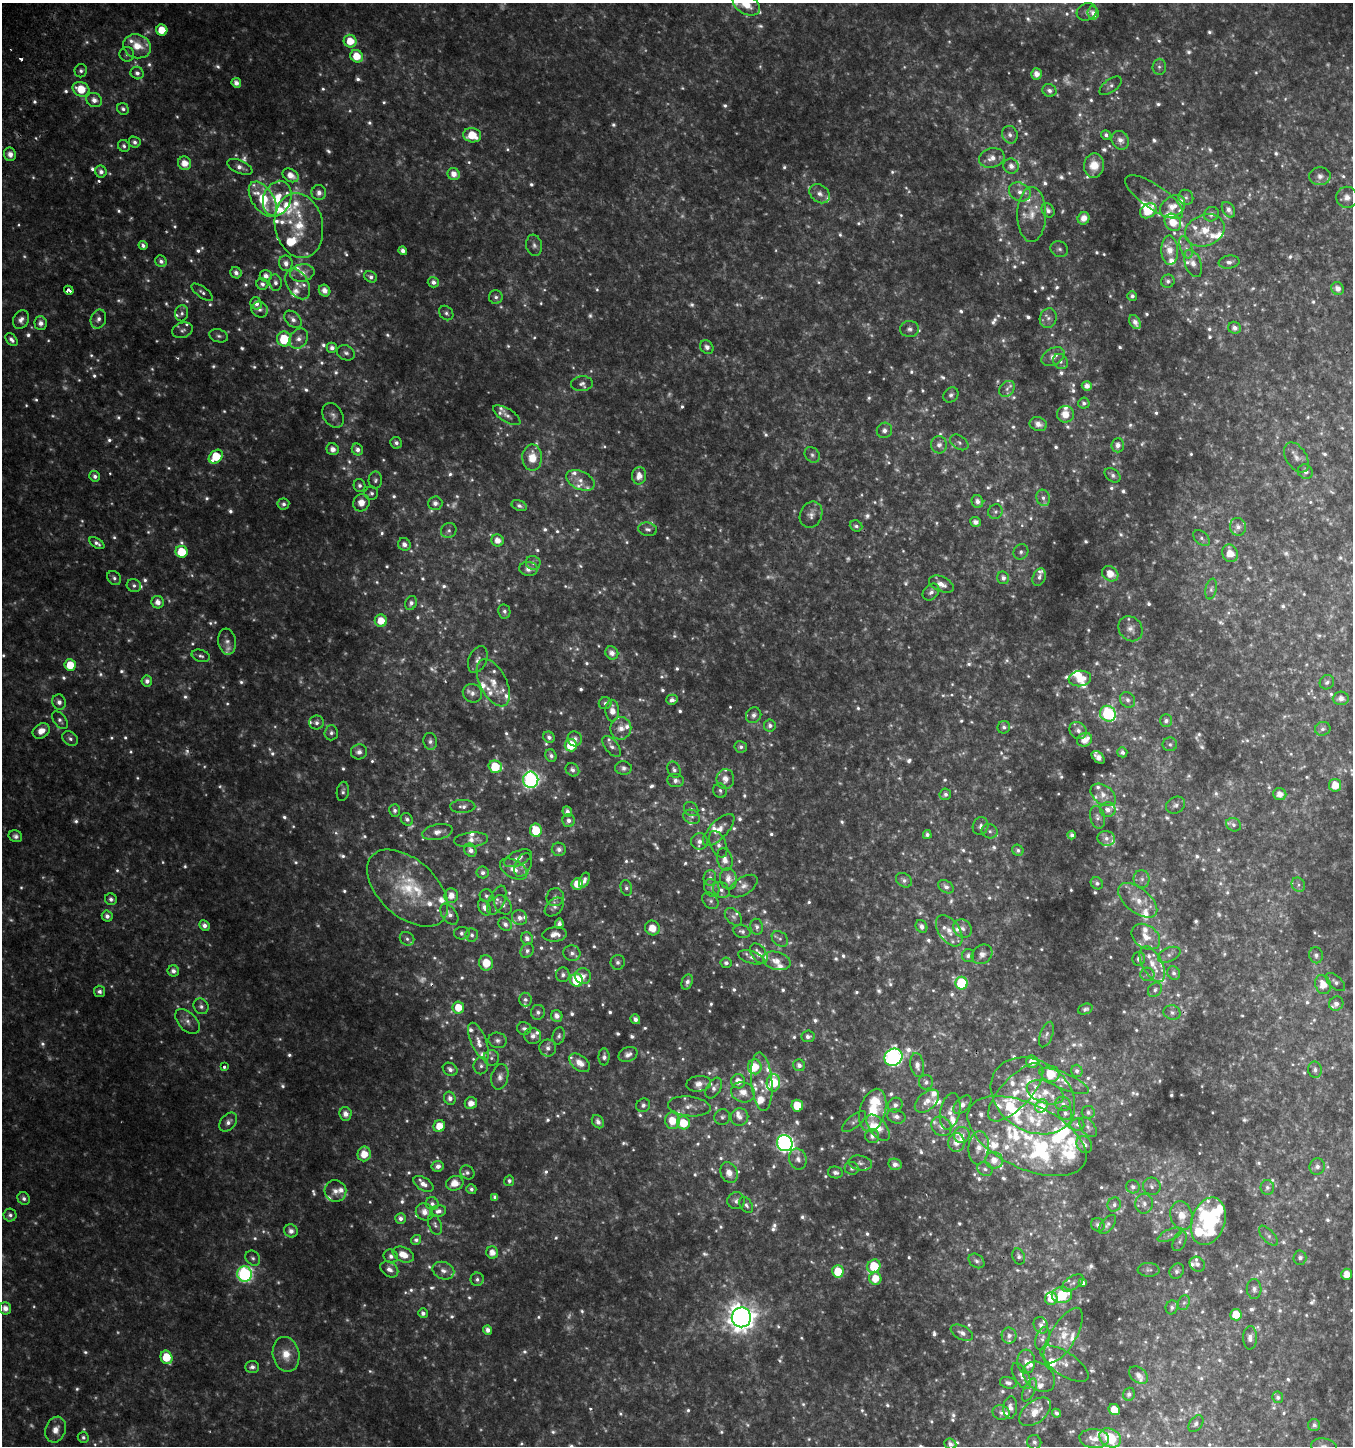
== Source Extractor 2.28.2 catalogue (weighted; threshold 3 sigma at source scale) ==
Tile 11 of 4 x 4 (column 3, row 3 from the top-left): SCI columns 2957-4307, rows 1495-2938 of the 5982 x 5886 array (HDU 1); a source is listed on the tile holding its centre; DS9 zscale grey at full resolution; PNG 1355 x 1448 px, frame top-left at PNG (2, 3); each listed source drawn as its Kron ellipse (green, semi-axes under 4 px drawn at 4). Shown black and unused: <1% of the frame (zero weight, under 2 of 3 exposures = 3% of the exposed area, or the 3 px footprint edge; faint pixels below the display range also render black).
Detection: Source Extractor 2.28.2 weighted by HDU 2 'WHT'; one run over the whole footprint, this tile lists its part. Background 0.0503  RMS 0.0094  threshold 0.0423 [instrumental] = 3 sigma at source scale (4.5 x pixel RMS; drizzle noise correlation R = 1.50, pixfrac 1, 0.0396/0.0396 arcsec/px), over >= 5 px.
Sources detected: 1744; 425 too faint to see at this stretch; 6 inside a brighter object's white glare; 2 cosmic-ray / hot-pixel residue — neither listed nor drawn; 180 inside a brighter listed object's ellipse — not listed separately; of the other 1131, all 500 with FLUX_AUTO >= 2.82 (the completeness limit of this list) listed and drawn (631 fainter detections not listed), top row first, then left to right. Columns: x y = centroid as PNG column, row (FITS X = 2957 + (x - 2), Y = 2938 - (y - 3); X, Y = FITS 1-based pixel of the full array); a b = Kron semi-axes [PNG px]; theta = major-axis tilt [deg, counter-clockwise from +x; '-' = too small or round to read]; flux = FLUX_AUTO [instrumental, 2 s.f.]
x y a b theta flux
746 4 15 9 -33 17
1087 12 10 8 26 3.7
1093 13 6 6 - 4.7
162 30 6 5 - 19
350 41 6 6 - 18
137 46 14 12 -18 21
127 54 7 7 - 3.1
357 56 6 6 - 19
1159 67 8 7 - 2.9
81 71 6 6 - 3.1
137 73 7 6 - 4.2
1036 74 5 5 - 6.8
236 83 5 4 - 6.1
1111 86 13 6 36 3.9
81 89 8 7 - 23
1049 90 7 6 - 3.8
94 100 8 7 - 7
123 109 6 5 - 3.3
472 135 9 7 -12 24
1010 135 9 7 -67 5
1106 135 5 4 - 3.2
1120 140 10 8 -58 6.9
134 142 6 5 - 3.4
124 146 6 5 - 2.9
10 154 7 6 - 6
992 158 13 9 16 9.6
185 163 7 6 - 13
1011 166 8 7 - 6.5
1094 166 12 10 84 14
240 167 13 6 -24 6.3
101 172 6 5 - 4.6
454 174 6 6 - 8.6
291 175 9 6 -30 10
1320 176 10 9 - 5
1020 192 11 9 -27 7.8
319 193 7 7 - 5.9
820 194 11 8 -39 5.9
1154 197 34 12 -35 12
1186 197 8 7 - 3.2
1347 197 11 10 - 7.5
263 199 20 10 -56 43
277 199 18 13 68 24
1172 207 14 10 35 12
1048 210 7 6 - 4.7
1228 210 8 6 -57 5.1
1148 211 9 7 35 20
1032 214 27 14 90 20
1211 214 8 7 - 4.1
1084 218 6 5 - 9
1173 222 9 7 -53 16
299 225 33 24 -78 42
1205 230 20 15 21 23
143 245 4 4 - 3.3
534 245 10 8 -79 4.1
1186 247 11 6 -71 4.8
1059 249 9 7 -31 3.2
1170 250 14 8 -87 13
403 251 4 4 - 4.3
161 261 6 5 - 3.8
1229 262 10 6 9 4.3
286 263 8 6 -80 5.7
1193 263 14 8 -69 7.9
236 273 6 5 - 4.5
302 273 12 8 11 9.3
266 276 6 5 - 5.9
371 277 7 5 -31 3.5
1168 281 7 6 - 3.1
275 282 8 6 -82 3.2
433 282 5 5 - 4.6
262 284 6 5 - 3.7
298 284 16 10 -60 8.4
1338 288 7 6 - 6.7
69 290 5 4 - 12
325 291 6 5 - 7.9
202 292 12 5 -36 3.4
1132 296 5 5 - 3.1
496 297 7 7 - 3.4
256 303 6 5 - 5.7
260 310 8 7 - 3.9
182 313 8 6 79 3.2
446 313 8 6 -48 2.8
1048 318 10 8 70 5.5
98 319 10 7 67 5
293 319 10 7 -45 5.6
21 320 9 7 63 5.5
1135 322 7 5 -61 4.5
41 323 7 6 - 6.3
1235 328 6 6 - 4.8
910 329 9 8 - 4
183 330 10 7 17 3.5
219 336 10 6 -17 3.1
284 339 7 7 - 35
299 339 11 8 55 7.2
11 340 7 5 -49 4.1
707 347 7 6 - 4.8
332 348 5 5 - 5
346 353 9 7 -26 3.8
1053 356 12 8 31 8.5
1061 361 8 6 -48 3.3
582 384 11 7 4 4.3
1087 386 5 5 - 6.8
1007 389 9 7 45 3.7
951 395 8 6 46 3.3
1084 403 5 5 - 3
1065 414 8 8 - 12
333 415 13 9 -58 5.2
507 415 15 6 -32 4.7
1038 424 9 7 -20 7.2
884 430 8 7 - 5.5
959 442 10 6 -34 3.1
396 443 6 5 - 3.7
939 445 8 8 - 5.5
1118 445 7 6 - 5.5
333 449 6 6 - 6.1
357 450 6 5 - 5.1
812 455 8 7 - 2.9
216 457 8 6 43 33
532 457 13 10 -88 18
1296 457 16 10 -58 7.3
1305 472 8 7 - 3.7
1113 475 9 6 -38 3.5
95 476 5 5 - 3.8
639 476 9 7 88 9.4
375 480 8 7 - 3.1
580 480 15 9 -25 7.8
360 485 6 6 - 3.3
371 493 7 6 - 2.9
1043 498 8 6 -72 3.3
977 501 6 5 - 5.1
361 503 9 8 - 11
435 503 7 7 - 5.3
283 504 6 5 - 3.4
519 506 8 5 -22 2.9
995 512 7 6 - 2.9
811 515 13 11 66 6.2
975 522 5 5 - 4.7
856 526 6 5 - 2.8
1238 527 9 8 - 5.8
648 529 9 6 -11 3.8
449 531 8 7 - 3.3
1202 538 10 6 -41 3
498 540 6 6 - 9
97 543 8 4 -32 3.8
404 544 6 6 - 5.2
181 552 6 6 - 29
1021 552 8 7 - 3.2
1230 553 9 7 -67 14
533 563 7 7 - 3.8
528 569 9 7 -6 7.5
1110 574 8 7 - 13
1039 577 9 6 70 3.9
114 578 8 6 -47 3.3
1003 578 6 6 - 4.7
941 584 13 7 -25 7.6
134 585 7 6 - 3.1
1211 589 10 5 79 2.9
931 592 9 7 46 4.1
158 602 6 6 - 7.1
411 603 7 5 65 3.7
504 611 7 6 - 3.3
381 621 6 6 - 16
1131 629 13 11 -50 6.5
227 642 13 9 -83 5.5
612 653 7 6 - 7.2
201 656 9 6 -17 3
478 660 14 9 67 6
70 665 6 5 - 23
1080 678 11 8 6 12
147 681 5 5 - 4.8
1327 682 7 7 - 3.2
493 683 25 13 -63 17
472 693 10 9 - 5.8
1341 698 8 6 5 6.4
672 700 5 5 - 4.3
1128 700 8 7 - 4.2
59 702 8 6 -67 5.4
605 703 6 6 - 3
612 711 11 7 -87 10
1108 714 8 7 - 110
754 715 8 7 - 4.7
60 720 10 6 -53 3.7
1166 721 6 6 - 3.7
316 723 7 7 - 4.1
770 725 6 6 - 3.9
1004 727 6 6 - 3.2
621 728 11 10 - 9.8
1323 729 8 7 - 3.1
1078 730 9 8 - 4.4
41 731 9 7 32 11
331 733 7 6 - 3.4
549 737 6 5 - 3.9
70 739 8 6 -36 3.8
575 739 7 7 - 4.9
1085 740 8 6 29 11
430 741 8 7 - 3.7
1170 744 7 7 - 2.9
571 745 6 6 - 30
612 746 12 6 -52 4
741 747 6 5 - 3.3
359 752 8 7 - 4.8
1122 752 5 5 - 3.5
551 756 6 5 - 3.5
1098 757 7 5 -42 5.1
495 767 7 6 - 32
623 768 8 6 -7 3.8
572 770 7 6 - 4.1
674 770 8 6 -63 3.6
725 779 10 9 - 9.4
531 780 8 7 - 280
675 781 8 6 -7 4.6
1335 785 6 6 - 16
343 791 10 6 80 3.1
720 791 7 6 - 2.9
945 794 6 5 - 3.5
1280 794 6 6 - 8.6
1103 795 14 9 -36 7.4
1176 805 10 8 29 3.8
463 806 12 6 1 4.6
691 809 8 6 -44 3
395 810 6 5 - 3.4
1108 810 8 7 - 5.8
567 811 5 4 - 4.2
692 817 8 6 -25 3.5
1097 817 11 7 -77 3.8
407 819 7 5 -45 3
569 820 6 6 - 4.6
1233 825 8 6 -29 3
980 826 9 7 70 4.4
536 830 6 6 - 31
719 830 20 9 46 12
990 831 8 7 - 3.4
437 832 15 7 12 8
927 835 4 4 - 3.1
1072 835 4 4 - 3.7
15 836 7 5 -22 3.6
1106 838 9 7 -10 4.9
471 840 17 7 6 7.2
699 841 8 8 - 5.3
718 844 14 8 -66 5.7
559 849 7 6 - 4.2
470 850 7 5 -56 5.3
1018 850 6 5 - 2.8
518 858 15 7 23 6.5
725 860 11 7 -74 7.1
523 865 12 7 66 4.7
514 869 15 8 -29 11
483 873 6 6 - 4
710 878 8 6 85 3.3
728 879 11 8 -81 8.3
1142 879 9 8 - 4.2
584 880 8 5 65 4
904 880 8 6 -36 3.6
1097 883 6 5 - 2.8
577 884 6 5 - 15
1298 885 7 6 - 2.9
743 886 16 8 33 6.4
946 887 8 6 -35 4.1
407 888 48 28 -42 65
626 888 8 5 -75 2.9
712 888 9 7 -64 3.9
721 890 9 7 -44 4.2
451 896 7 6 - 9.8
487 896 7 6 - 2.8
555 897 9 8 - 4.3
111 899 6 5 - 3.6
497 900 16 7 66 5.2
1138 900 23 12 -39 18
710 901 9 7 -48 2.9
503 905 11 7 -53 5.1
554 907 11 7 44 4.9
484 908 8 5 -60 4.7
449 914 12 7 -54 5.9
107 916 5 5 - 5
733 917 10 6 -47 3.5
519 918 8 7 - 5.2
505 924 7 6 - 4.5
559 924 5 4 - 4.3
204 926 5 5 - 5.2
921 926 6 5 - 4.2
757 927 8 6 -81 3.9
652 928 7 7 - 13
963 929 10 8 -45 4.6
742 931 9 6 -17 3.6
949 931 18 10 -54 10
462 933 8 6 2 3.2
555 934 12 7 4 8.4
472 935 7 6 - 3.3
1146 937 15 11 -36 13
527 938 6 6 - 5.1
407 939 7 6 - 2.8
780 939 9 7 -42 3.4
527 951 7 6 - 3.4
572 953 8 8 - 4.6
759 953 11 7 -54 7.7
982 954 11 9 38 5.7
1169 955 12 7 24 4.1
1316 955 8 6 -79 3.7
968 956 6 6 - 3.3
751 957 14 6 -18 4.4
1139 959 7 6 - 4
777 961 14 9 -15 9.6
618 962 7 7 - 3.4
486 963 8 7 - 17
726 963 6 5 - 3.2
1152 964 19 10 -62 14
173 971 6 5 - 5.3
1174 973 7 6 - 3.3
1147 974 7 7 - 2.9
563 975 7 6 - 3.8
583 976 8 8 - 6.3
577 980 6 6 - 62
687 982 8 5 68 4.2
1335 982 12 6 -42 3.7
961 983 6 6 - 51
1323 985 10 7 -65 15
1155 990 8 6 49 2.9
99 991 6 5 - 3.7
525 999 7 6 - 3.1
1336 1004 7 6 - 4.7
201 1006 8 7 - 3.9
458 1007 6 6 - 18
1085 1009 7 5 20 3
538 1012 7 7 - 3.8
1172 1012 8 7 - 3.4
557 1016 6 5 - 6.3
635 1019 5 4 - 4.3
187 1021 15 9 -46 6.9
524 1028 7 6 - 3
1046 1035 13 6 70 3.2
533 1036 8 8 - 4.7
559 1036 9 6 74 2.9
808 1036 6 6 - 3.6
498 1040 9 7 -14 3.9
479 1041 20 7 -67 9.1
548 1048 8 8 - 4.8
628 1054 10 7 24 6.1
604 1057 8 5 89 3.8
893 1057 9 8 - 320
491 1058 8 7 - 3.7
1032 1062 6 6 - 10
580 1063 12 7 -38 11
799 1065 6 6 - 4.4
917 1065 12 7 -80 7.1
481 1066 8 7 - 3.7
224 1067 3 3 - 3.7
755 1067 7 7 - 17
450 1069 8 6 -34 4.5
1315 1070 8 7 - 3.9
1077 1071 6 6 - 3.4
1051 1074 9 8 - 22
500 1077 13 8 77 5.6
738 1081 7 7 - 10
1064 1081 27 8 -23 11
762 1082 29 10 -85 17
926 1082 7 7 - 3.5
773 1083 8 7 - 33
699 1084 12 8 8 7.8
714 1088 11 6 58 4.5
743 1092 12 10 -17 11
1016 1092 37 15 47 29
1045 1092 19 11 -20 13
1033 1096 45 35 -34 78
450 1098 6 6 - 5.8
927 1101 14 8 41 9.9
471 1103 6 6 - 8.6
1063 1104 8 7 - 4.1
643 1105 7 6 - 3.4
895 1105 8 7 - 4.8
962 1105 11 6 46 6.1
689 1106 21 10 -6 9.3
797 1106 6 5 - 22
1041 1106 7 6 - 6
873 1110 22 12 75 29
950 1111 18 9 78 8.8
1088 1112 6 6 - 2.8
1065 1113 7 6 - 3.7
345 1114 7 6 - 7.3
896 1116 9 7 -18 5.2
722 1117 8 7 - 2.8
740 1117 9 8 - 6.3
672 1121 8 7 - 19
228 1122 10 7 51 5.6
598 1122 7 5 -55 4.4
854 1122 15 6 40 3.7
683 1123 7 6 - 25
1077 1124 7 6 - 2.9
439 1126 6 5 - 15
941 1126 11 9 -40 7
1088 1127 11 6 -53 3.6
878 1128 15 8 -51 16
962 1135 8 8 - 5.7
872 1136 7 7 - 5.1
1027 1136 64 32 -26 100
956 1142 9 8 - 9.2
785 1143 8 7 - 370
1084 1145 9 7 -56 5.3
979 1148 16 10 84 10
364 1154 7 6 - 16
798 1159 10 9 - 5.4
994 1160 9 8 - 11
860 1163 12 7 -9 3.9
895 1164 7 5 -10 5.5
438 1166 6 5 - 4.6
1317 1166 8 7 - 4.7
852 1168 7 6 - 2.9
985 1169 8 6 -33 3.2
467 1172 7 6 - 3.2
835 1172 7 6 - 4.1
729 1173 11 8 -65 9.5
509 1181 5 5 - 2.9
455 1183 9 7 17 12
423 1184 11 6 -33 7.3
1152 1186 9 8 - 3.7
1133 1187 7 6 - 3.5
1267 1187 7 7 - 3.3
471 1189 5 5 - 3.1
335 1191 11 10 - 8.1
495 1197 4 4 - 3.4
24 1198 7 5 -48 3.8
736 1201 9 8 - 4.1
432 1204 6 6 - 3.3
1144 1204 10 9 - 5.8
746 1205 9 6 -56 3.2
1114 1205 7 6 - 3.3
438 1211 8 6 12 4.1
424 1212 9 8 - 7.5
10 1215 6 6 - 3.3
1181 1216 15 11 -74 16
400 1218 5 5 - 4.3
1208 1221 24 16 72 62
1107 1224 11 6 51 3.4
435 1225 11 6 -68 3.2
1098 1225 7 6 - 3.2
291 1231 7 6 - 6.6
1170 1235 13 5 23 4.1
1269 1236 12 6 -47 3.4
416 1240 5 5 - 2.9
1180 1241 10 6 66 2.9
492 1253 6 6 - 10
403 1255 11 7 -24 13
391 1256 7 6 - 4.2
1019 1256 8 6 -70 3.3
253 1258 8 6 -47 2.9
1300 1258 7 6 - 3.5
977 1261 9 6 -37 3.1
1197 1264 8 7 - 3.7
874 1266 7 6 - 37
389 1269 10 7 -35 6.1
1149 1270 11 7 -3 3.1
443 1271 11 8 -21 5.7
838 1271 6 5 - 27
1177 1271 8 6 53 2.9
245 1274 7 7 - 210
1347 1274 5 5 - 13
875 1278 6 6 - 16
477 1279 7 6 - 3
1073 1283 12 6 33 3.7
1083 1283 4 4 - 2.9
1254 1289 10 7 -89 4
1062 1295 10 8 -2 47
1051 1299 6 6 - 11
1184 1303 7 6 - 2.9
1172 1307 7 6 - 3.3
5 1308 6 6 - 7.1
423 1313 5 4 - 3.6
1236 1315 6 5 - 20
741 1317 10 9 - 1300
1041 1325 8 7 - 4.8
488 1330 5 4 - 5.2
962 1333 12 7 -28 5.3
1009 1336 8 7 - 5.1
1063 1336 31 12 59 20
1250 1338 12 7 88 5.6
1042 1339 12 7 75 4.6
286 1354 18 13 -78 17
166 1357 7 5 -68 30
1026 1361 12 9 -85 7.8
1065 1364 28 11 -33 11
252 1367 7 6 - 4.5
1138 1375 11 7 -39 6.6
1021 1376 14 7 -59 5.2
1039 1377 18 13 -41 9.7
1008 1383 9 5 -14 3.9
1029 1390 12 5 64 3.7
1129 1394 6 6 - 3.4
1278 1397 6 5 - 3.5
1010 1407 11 7 83 5.9
1114 1410 6 5 - 15
1035 1412 18 10 38 15
1001 1413 8 7 - 3.4
1057 1413 5 4 - 2.9
1196 1424 9 6 54 3.2
1314 1425 6 6 - 3.3
56 1430 13 10 69 9.3
83 1437 5 5 - 2.9
1094 1438 15 9 -5 9.1
1110 1438 11 9 -30 42
1034 1442 7 7 - 3
950 1444 6 5 - 5
1324 1446 13 8 -7 5.1
Isophote crosses this tile's border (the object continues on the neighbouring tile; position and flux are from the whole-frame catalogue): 3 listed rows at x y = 746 4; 1110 1438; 1324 1446